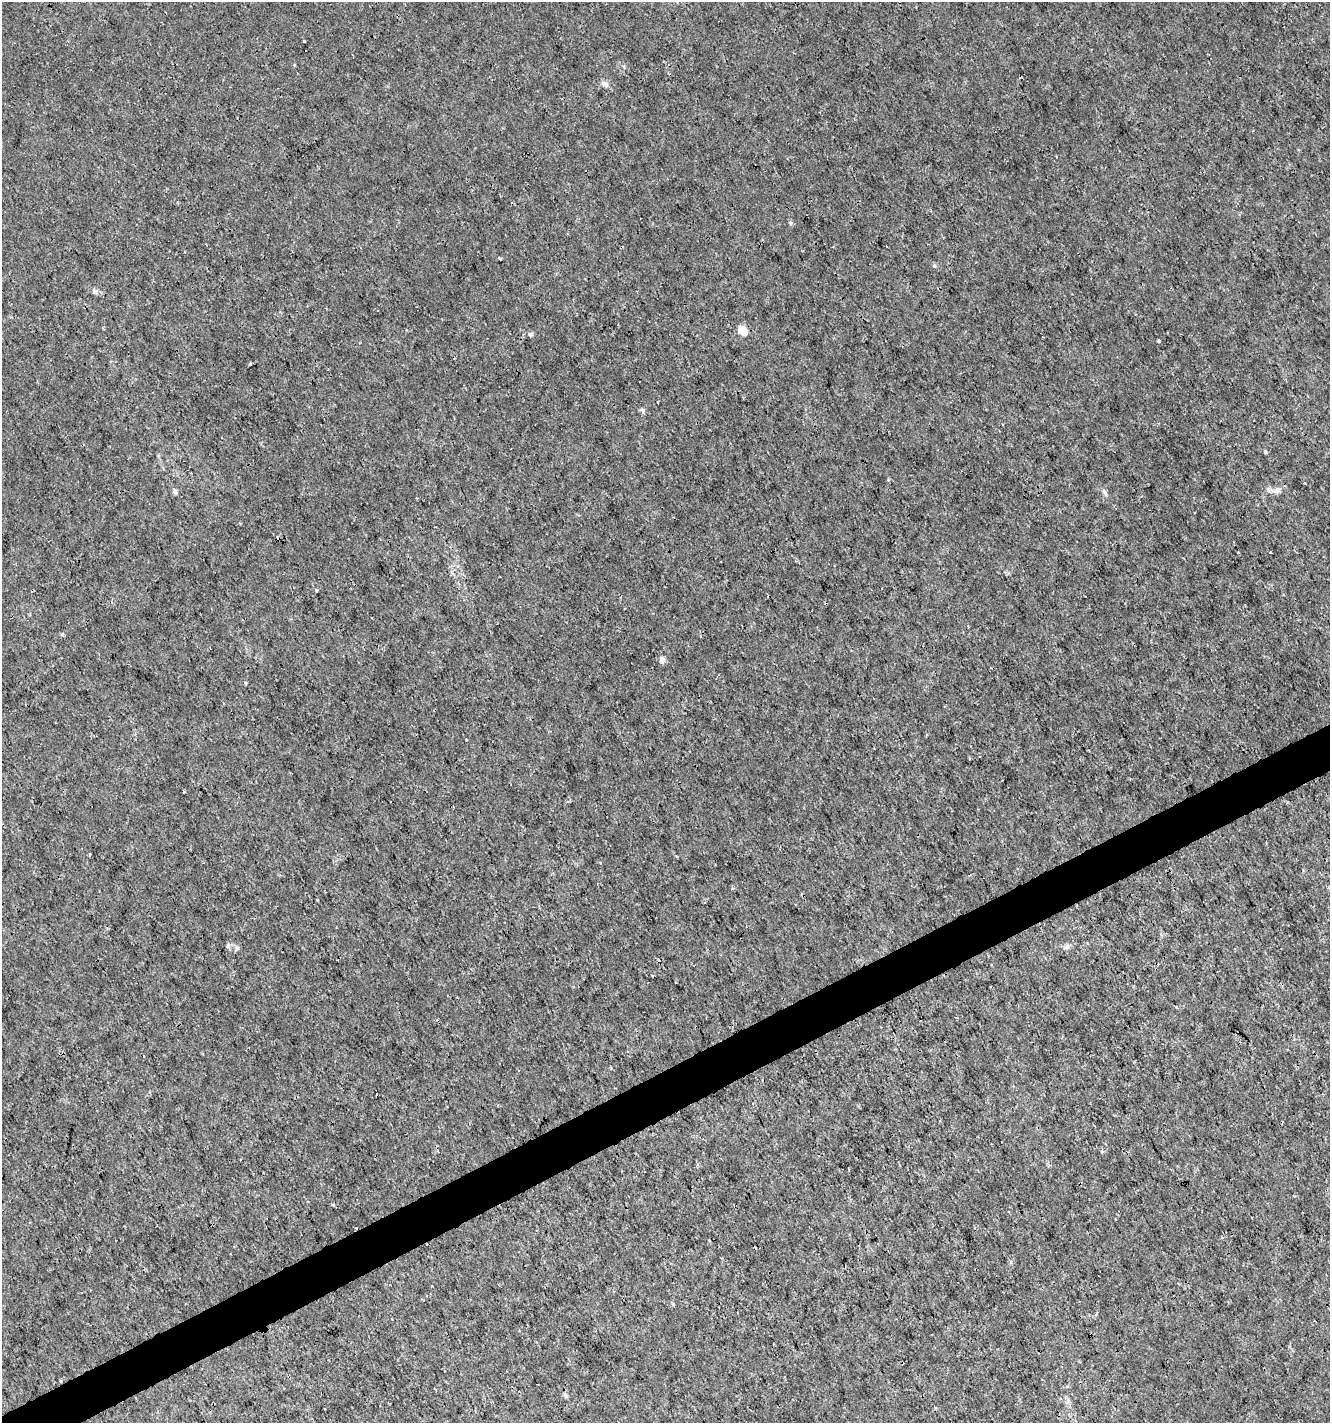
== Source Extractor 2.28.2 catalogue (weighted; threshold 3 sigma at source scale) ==
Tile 7 of 4 x 4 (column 3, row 2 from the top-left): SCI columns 2752-4079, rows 2848-4268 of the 5560 x 5690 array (HDU 1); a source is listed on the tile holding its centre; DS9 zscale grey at full resolution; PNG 1332 x 1425 px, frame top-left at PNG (2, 2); no overlay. Shown black and unused: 3% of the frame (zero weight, under 3 of 4 exposures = <1% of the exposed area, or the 3 px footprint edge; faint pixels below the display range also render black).
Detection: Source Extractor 2.28.2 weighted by HDU 2 'WHT'; one run over the whole footprint, this tile lists its part. Background 1.03e-04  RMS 9.4e-04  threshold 0.00422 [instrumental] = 3 sigma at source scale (4.5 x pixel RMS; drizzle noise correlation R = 1.50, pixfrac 1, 0.0396/0.0396 arcsec/px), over >= 5 px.
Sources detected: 29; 3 cosmic-ray / hot-pixel residue — not listed; the other 26 listed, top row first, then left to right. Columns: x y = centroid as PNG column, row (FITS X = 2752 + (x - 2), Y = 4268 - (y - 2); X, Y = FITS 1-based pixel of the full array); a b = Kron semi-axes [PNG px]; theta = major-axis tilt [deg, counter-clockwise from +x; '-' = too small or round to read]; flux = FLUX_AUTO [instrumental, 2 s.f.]
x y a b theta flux
605 84 10 7 -30 0.34
790 223 6 4 -89 0.13
934 265 5 5 - 0.15
95 291 8 7 - 0.27
743 330 6 5 - 2
530 334 6 4 -1 0.14
1159 341 3 3 - 0.18
1265 452 5 4 - 0.11
1304 483 3 2 - 0.09
1277 490 8 6 26 0.34
175 491 9 4 -66 0.2
1105 492 7 4 -71 0.18
1270 552 3 2 - 0.064
316 590 3 3 - 0.21
62 634 3 3 - 0.29
662 660 8 6 -83 0.35
246 683 4 3 - 0.13
89 854 4 2 - 0.085
705 902 4 2 - 0.072
1067 947 7 5 45 0.22
237 948 6 5 - 0.2
376 1094 3 2 - 0.15
1102 1152 4 4 - 0.15
644 1171 2 2 - 0.099
61 1381 4 2 - 0.099
566 1395 8 5 -43 0.19
Overlapping masked pixels (flux is a lower limit): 1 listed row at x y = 61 1381
Unlisted compact peaks at least as high as the median listed source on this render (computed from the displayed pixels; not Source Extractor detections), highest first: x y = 643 410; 250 364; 304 41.